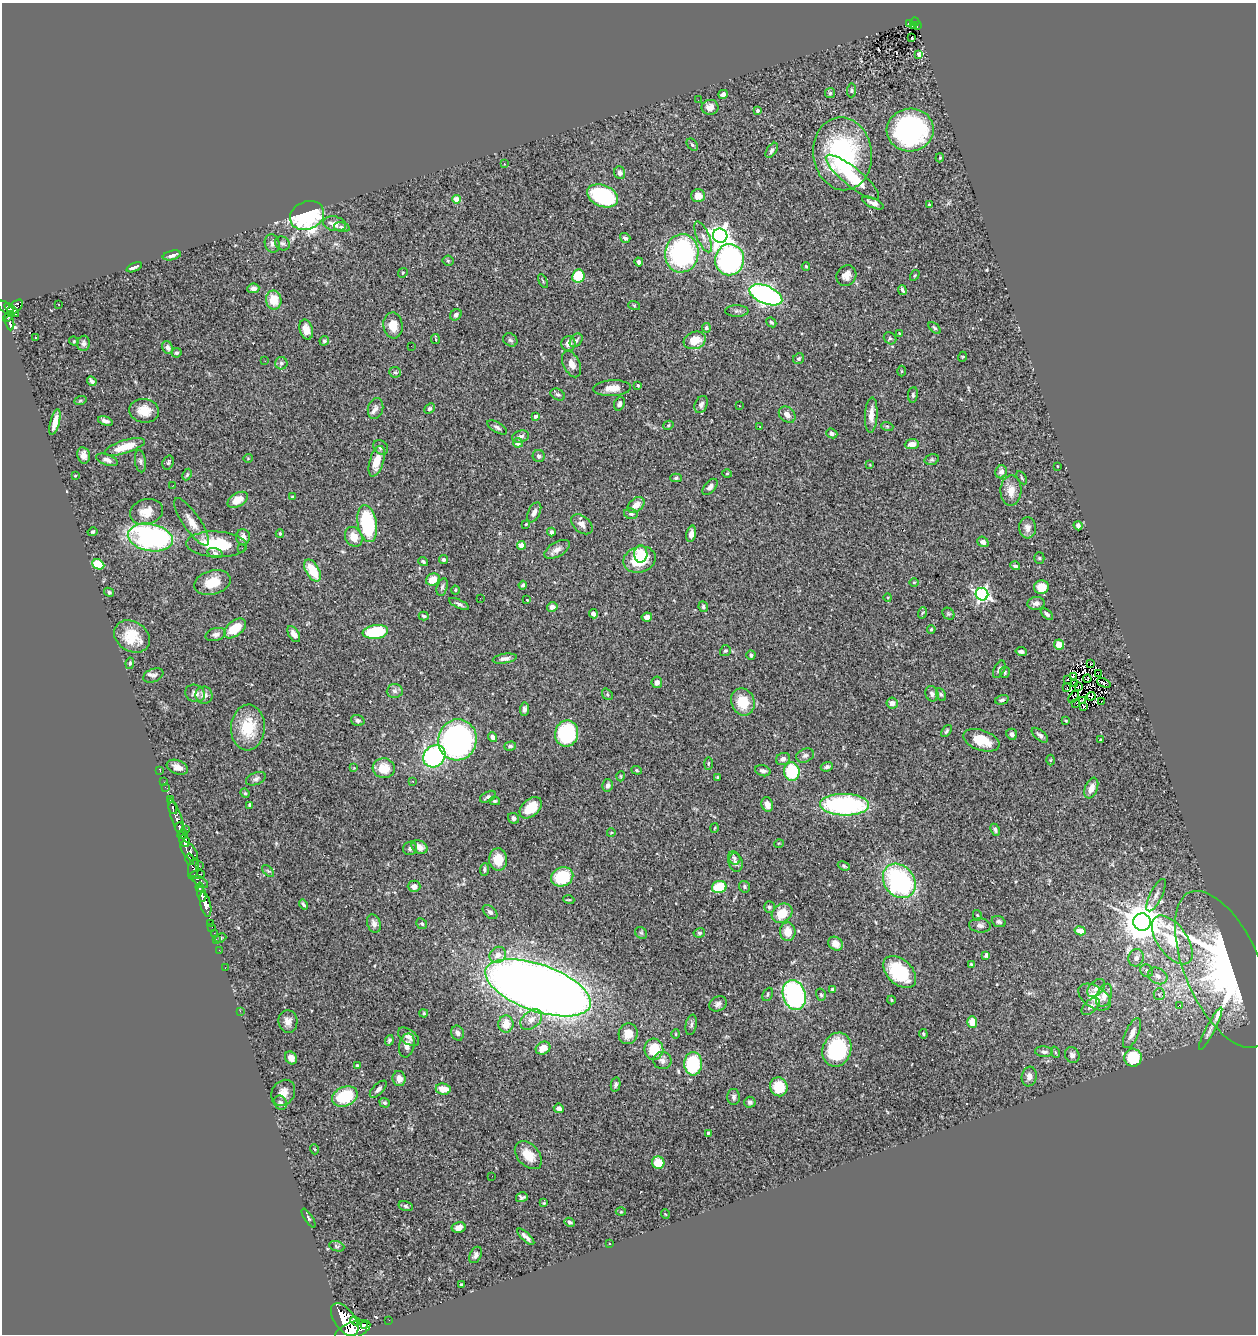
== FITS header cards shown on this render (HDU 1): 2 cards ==
NAXIS1  =                 1254
NAXIS2  =                 1332

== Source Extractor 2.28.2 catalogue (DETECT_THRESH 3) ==
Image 1254 x 1332 px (HDU 1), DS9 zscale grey, 1 PNG px = 1 image px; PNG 1258 x 1336 px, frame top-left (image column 1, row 1332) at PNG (2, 3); each listed source drawn as its Kron ellipse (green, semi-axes under 4 px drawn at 4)
Background 0.638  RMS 0.03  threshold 0.0909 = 3 sigma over >= 5 px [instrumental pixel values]
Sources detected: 411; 2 with non-positive FLUX_AUTO (blend fragments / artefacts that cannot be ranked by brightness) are neither listed nor drawn; the other 409 listed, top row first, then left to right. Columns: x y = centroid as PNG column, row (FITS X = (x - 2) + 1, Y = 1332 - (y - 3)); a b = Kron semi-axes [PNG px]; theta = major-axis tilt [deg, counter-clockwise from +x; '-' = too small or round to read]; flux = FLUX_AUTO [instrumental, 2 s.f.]
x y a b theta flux
915 22 4 4 - 59
910 23 3 2 - 8.6
913 26 3 2 - 12
917 26 4 2 - 20
912 38 3 2 - 5.6
919 54 4 3 - 3.2
852 90 7 4 85 3.4
830 93 5 5 - 3.3
723 94 5 4 - 5.4
698 100 2 2 - 2.8
710 107 8 7 - 14
757 111 4 3 - 5.2
910 130 23 21 8 360
692 145 7 5 -50 3.6
772 150 8 4 57 5.5
842 154 36 29 -83 290
940 158 4 3 - 1.7
504 164 2 2 - 1.1
620 173 6 5 - 7.5
852 177 33 9 -39 88
603 196 16 10 -22 210
698 196 7 6 - 21
457 199 4 4 - 34
873 203 12 5 -23 11
929 205 3 3 - 3.3
307 215 17 14 24 370
335 224 11 7 -13 15
342 227 8 5 -14 4.6
720 236 7 7 - 1200
703 237 17 6 -67 12
625 238 5 4 - 5.4
282 243 8 6 -36 4.9
272 244 9 7 -74 8.1
682 253 19 16 81 380
172 255 9 4 13 8.3
730 260 16 14 79 500
448 261 5 5 - 2.7
639 262 4 4 - 6.4
806 266 4 3 - 2.5
134 267 8 3 23 5.7
403 273 5 4 - 2.3
915 275 6 3 58 2.1
578 276 7 6 - 69
846 276 11 9 51 16
543 281 7 3 -60 2.3
253 288 6 5 - 8.5
902 290 5 3 - 3.9
766 295 17 9 -22 620
274 300 9 7 -81 37
59 304 3 2 - 1.3
634 305 6 4 -19 2.2
15 307 10 5 45 330
6 308 9 5 -39 470
12 310 9 2 -43 240
737 311 12 5 0 6.1
456 315 6 5 - 5.5
8 316 6 4 44 130
771 322 5 4 - 3.3
10 323 7 4 -80 240
393 325 13 9 -82 30
706 328 5 4 - 6.1
935 328 7 4 -43 3.1
306 329 10 6 -73 17
899 333 3 2 - 1.9
36 337 3 2 - 400
890 338 7 5 -42 4.3
435 339 5 3 - 2.4
510 340 8 6 -34 4.3
576 340 7 5 52 4.6
695 340 11 8 19 37
74 341 5 4 - 2.3
324 341 5 4 - 3.6
84 343 7 6 - 5.7
568 344 7 7 - 11
411 346 2 2 - 1.5
168 348 7 5 -61 7.7
176 353 5 4 - 3.8
962 357 5 3 - 1.7
799 359 6 5 - 4
265 361 2 2 - 1.4
281 363 6 6 - 4.8
571 364 14 8 -64 14
901 371 5 3 - 2
395 372 6 5 - 3.9
92 381 5 3 - 4.7
638 386 3 3 - 3
612 388 19 8 3 20
558 395 7 5 -30 4.5
913 395 8 5 84 4.1
80 401 6 4 20 2.7
619 404 7 5 69 7.1
701 405 9 6 66 7.5
739 406 2 2 - 1.4
430 408 6 4 41 4.4
376 409 11 7 75 8.9
144 411 15 12 -7 29
787 415 9 7 -43 13
871 415 18 6 87 21
535 416 3 3 - 8.1
105 421 8 4 -17 8.8
55 422 13 4 75 23
668 425 5 4 - 2.3
887 426 6 4 -18 2.7
497 427 11 5 -30 6.1
760 427 3 2 - 2
832 433 6 4 -23 5.9
521 437 9 6 15 7.6
518 443 5 5 - 11
912 444 7 5 5 16
125 447 21 6 17 41
381 447 8 6 -43 6
83 455 8 6 -79 12
539 456 6 6 - 6.3
248 458 4 3 - 1.5
932 459 7 5 16 3.6
107 460 11 5 -18 8.6
140 461 11 5 -82 6
377 461 16 7 73 33
168 462 7 5 71 4.2
870 465 4 4 - 1.6
1057 466 3 2 - 1.1
1001 472 6 5 - 7.3
727 473 5 3 - 2
187 475 6 4 64 3.1
75 476 3 2 - 1.5
676 478 5 4 - 3.4
1022 478 7 3 -60 2.6
173 485 2 2 - 1.3
710 487 9 5 49 7.5
1011 491 15 10 88 22
292 497 3 3 - 2.8
238 500 11 7 30 28
636 505 9 6 39 16
146 512 17 12 15 31
534 512 11 6 64 9.3
631 514 7 5 -11 4.6
192 522 28 8 -56 24
367 523 18 9 -79 160
526 524 3 2 - 1.7
582 524 12 8 -40 12
1078 526 5 4 - 5.8
1028 528 10 8 -85 13
92 532 5 4 - 2.9
551 532 4 4 - 8.1
280 534 4 3 - 2.2
691 534 8 4 77 11
150 537 23 13 -11 430
243 537 8 7 - 13
354 537 10 8 -62 25
983 542 6 5 - 7.9
217 544 30 13 -3 91
521 545 4 4 - 25
242 548 3 2 - 2.7
557 549 14 7 30 13
215 553 8 5 -16 5.7
641 554 9 6 -89 26
1039 558 5 5 - 2.8
444 559 4 4 - 5
639 560 16 13 15 82
423 561 5 3 - 4.5
98 564 6 5 - 66
1015 566 5 4 - 4.6
312 571 12 6 -60 55
433 580 7 6 - 28
212 582 18 12 16 38
914 582 5 3 - 1.8
523 585 4 3 - 3.8
442 587 9 5 75 4.9
1041 587 7 7 - 28
455 590 4 4 - 2.2
109 592 5 4 - 3.5
982 594 6 6 - 500
888 597 4 3 - 1.5
480 598 2 2 - 2.7
527 600 3 2 - 1.4
1036 603 8 6 6 9.2
459 604 11 4 -25 5.4
552 607 5 4 - 9.7
703 607 5 4 - 4.1
922 613 6 3 70 2.1
593 614 5 4 - 5
948 614 6 5 - 3
1047 614 7 3 -41 4
424 616 5 3 - 2.8
647 617 5 4 - 6.7
235 628 13 7 39 43
931 629 4 3 - 2.5
375 632 13 7 6 110
294 634 9 5 -60 12
216 635 10 6 16 7.6
132 637 19 15 -33 52
1059 644 5 5 - 20
725 651 6 5 - 3.1
1021 651 6 4 -10 4.6
751 655 4 4 - 5
505 659 12 4 9 8.6
130 663 6 4 81 3.1
1090 664 3 2 - 4.8
999 669 9 5 63 6.6
1005 672 6 5 - 3.7
1098 674 3 2 - 2
153 675 10 6 21 7.2
1073 676 3 2 - 0.86
1087 679 4 2 - 3
1067 680 3 2 - 3.3
657 682 6 5 - 9.1
1104 683 7 2 -23 2.9
1074 684 4 2 - 1.4
1078 686 4 2 - 1.2
1067 688 2 2 - 2.5
395 691 8 7 - 7
195 693 10 8 -26 10
607 694 6 4 -49 3.1
932 694 8 6 -68 8.4
941 694 7 4 -61 3.8
204 695 9 8 - 12
1091 696 4 3 - 2.1
1074 697 7 2 58 1.1
1002 700 7 4 16 3.8
1082 701 3 2 - 2.1
743 702 14 11 -69 49
1101 702 3 2 - 4
892 703 6 5 - 10
1076 703 2 2 - 1.4
1084 707 3 2 - 2.5
525 709 7 4 85 6.2
358 720 7 5 -17 5.1
1066 721 3 2 - 1.7
248 727 23 17 87 76
947 731 7 3 53 3
567 733 13 11 78 190
1012 734 6 5 - 5.5
1040 735 10 5 -40 5.7
493 737 5 4 - 8.2
457 740 20 19 - 560
981 740 19 10 -19 52
1100 740 3 2 - 1.6
510 746 6 4 16 4.7
805 755 9 6 23 6.3
434 756 12 10 46 260
783 759 7 6 - 8
1050 760 5 3 - 1.8
708 763 6 3 88 2.4
177 767 11 7 -21 13
827 767 6 4 21 4.3
354 768 4 4 - 1.5
384 768 11 10 - 37
637 770 5 4 - 2.5
160 771 3 2 - 5.5
763 771 8 5 -17 6.2
792 772 9 7 -79 130
621 776 5 3 - 2
718 777 3 2 - 2.1
256 779 10 6 22 6.5
413 781 3 2 - 3.1
164 782 2 2 - 10
608 785 6 5 - 7.3
165 787 2 2 - 7.4
1091 788 11 6 69 18
245 793 5 4 - 2.6
488 797 8 5 29 6.2
170 800 3 3 - 120
495 801 5 4 - 2.6
767 804 7 5 -70 13
250 805 4 4 - 3.9
845 805 24 11 -1 300
173 808 6 3 -76 220
531 808 13 8 43 43
514 818 6 5 - 6.5
177 819 22 5 -71 1300
179 827 5 3 - 350
715 828 5 3 - 1.7
186 830 4 2 - 130
995 830 6 4 -64 4.8
611 833 4 3 - 1.5
183 834 5 3 - 420
185 841 6 5 - 1600
779 843 5 3 - 1.7
419 847 8 6 -29 18
410 848 7 6 - 4.9
189 851 12 6 -50 1200
734 858 7 5 -56 6.2
190 859 6 3 -77 360
498 859 11 9 -88 38
736 862 9 7 -78 8.8
199 866 2 2 - 15
844 866 6 4 -22 3.1
193 869 11 5 78 470
484 869 6 4 86 4
268 871 7 4 -44 2.8
198 874 7 4 7 520
562 877 11 9 23 92
899 881 18 15 -50 320
200 882 8 4 -32 370
414 886 6 6 - 10
200 887 4 3 - 220
719 887 7 6 - 67
745 887 6 5 - 3.8
202 894 7 4 -75 740
1156 895 18 6 64 12
569 900 5 3 - 1.9
205 904 12 5 -76 1700
303 904 5 3 - 3.8
769 907 6 5 - 4.9
490 912 9 5 -44 6
782 913 11 9 37 39
977 915 5 4 - 2.3
999 922 7 5 -21 4.9
1142 922 9 8 - 5400
211 923 4 2 - 16
374 923 9 6 -71 8.7
422 924 6 5 - 3.7
980 925 11 7 -5 8.2
212 927 2 2 - 16
1080 931 5 4 - 26
788 932 9 7 -88 25
214 933 2 2 - 13
641 933 6 5 - 3.5
699 933 6 4 10 3.2
221 938 6 4 23 2.7
216 939 2 2 - 8.8
1172 940 28 14 -54 110
835 944 8 6 -41 18
219 950 2 2 - 7.9
498 955 8 7 - 16
986 955 4 3 - 5.2
1136 958 9 7 67 11
972 964 4 3 - 3.3
225 968 2 2 - 9.7
1223 969 84 38 -66 730
1147 971 7 6 - 6.7
900 972 19 12 -44 120
1158 976 10 7 -28 14
538 988 55 23 -19 3700
1096 988 10 7 45 10
833 989 4 3 - 5.7
768 994 7 5 64 3.5
1159 994 6 5 - 4.6
794 995 15 11 -74 410
821 995 6 5 - 3.3
1104 995 12 7 70 19
1095 997 18 11 -33 34
891 1000 4 3 - 1.9
718 1004 9 7 29 7.5
1179 1005 3 2 - 24
1090 1006 11 6 43 9.2
240 1011 2 2 - 17
424 1013 4 4 - 2.6
531 1020 12 8 39 16
288 1021 11 9 -83 13
972 1022 6 5 - 28
506 1024 8 7 - 28
691 1025 10 5 79 5.9
1211 1029 24 4 63 11
458 1033 7 6 - 8.9
1132 1033 16 6 65 16
628 1034 10 9 - 20
676 1034 4 4 - 2.3
923 1034 5 3 - 2.1
408 1037 12 7 -38 9.5
389 1040 5 4 - 3.7
407 1045 12 7 77 14
543 1048 7 6 - 19
654 1049 11 9 87 62
837 1050 17 14 70 150
1044 1052 9 5 -6 6.4
1055 1052 6 4 -72 2.4
1072 1055 8 7 - 7.3
291 1058 7 5 -52 13
1133 1058 9 8 - 85
662 1060 9 8 - 9.6
693 1064 12 9 90 140
357 1065 3 3 - 2.3
1029 1077 10 7 80 11
399 1079 7 6 - 14
616 1084 7 4 78 4.5
779 1087 9 8 - 54
378 1089 11 5 46 7.7
443 1089 7 5 -6 29
283 1093 13 11 55 17
345 1096 13 9 23 89
734 1097 8 6 -90 6.1
750 1102 5 5 - 6.5
280 1103 7 6 - 5.1
385 1103 5 4 - 3.3
559 1108 5 4 - 8.5
708 1133 4 4 - 3.3
314 1149 5 3 - 1.9
528 1155 16 11 -48 36
658 1163 6 6 - 45
492 1176 2 2 - 1.4
522 1197 6 4 15 4.8
544 1203 3 3 - 2
406 1206 7 5 -15 4.2
621 1212 5 3 - 1.7
665 1214 5 3 - 1.7
308 1218 11 4 -57 3.2
570 1222 5 4 - 5.2
458 1227 7 5 13 12
526 1237 11 3 -44 7.1
610 1244 3 3 - 3
337 1246 8 5 -19 3.4
475 1255 8 5 63 6.1
461 1285 3 3 - 3.3
345 1319 19 10 -54 4500
389 1320 2 2 - 7.8
355 1321 5 4 - 540
364 1326 4 3 - 880
353 1330 19 8 22 4100
At the frame edge (FLAGS 8, measured only in part): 1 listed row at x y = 353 1330
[2 non-positive-flux detections neither listed nor drawn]